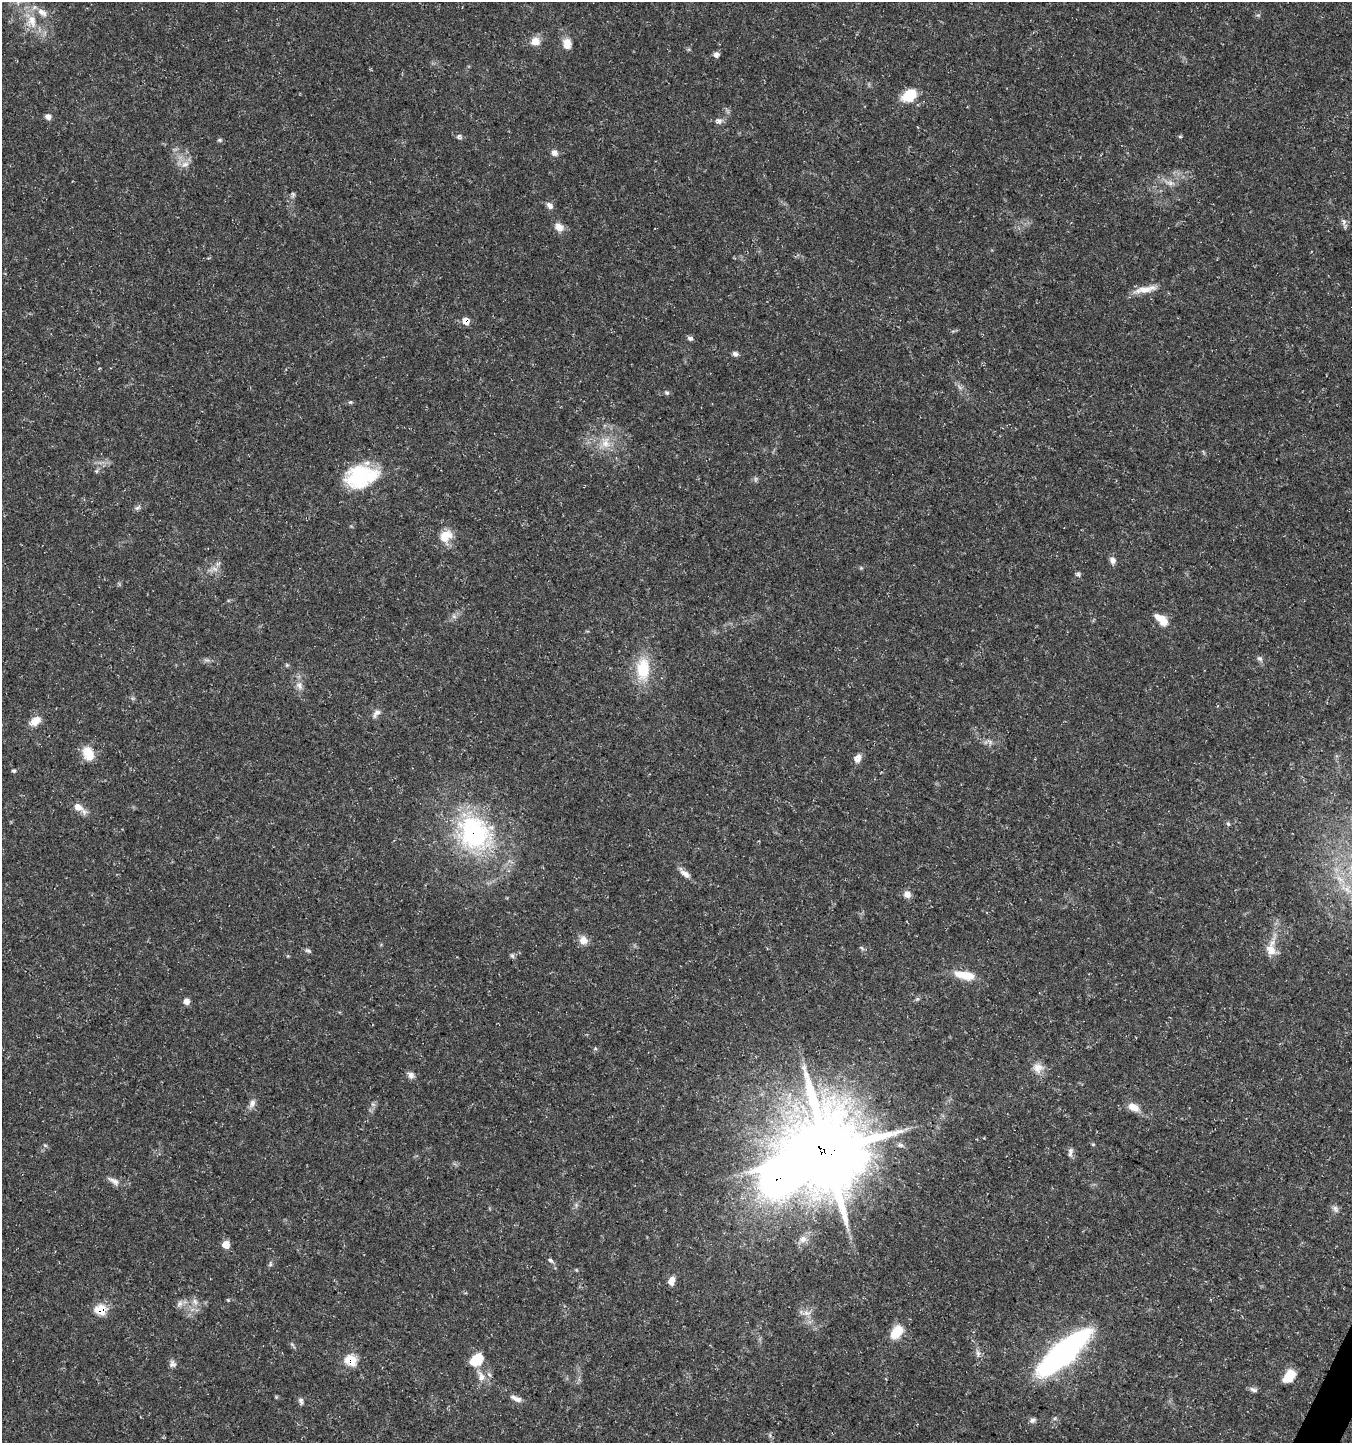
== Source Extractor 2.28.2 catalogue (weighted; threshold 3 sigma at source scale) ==
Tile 6 of 4 x 4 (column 2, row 2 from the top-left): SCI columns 1616-2965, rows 2882-4322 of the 5865 x 5771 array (HDU 1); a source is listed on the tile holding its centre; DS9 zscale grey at full resolution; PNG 1354 x 1445 px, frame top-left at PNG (2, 2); no overlay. Shown black and unused: <1% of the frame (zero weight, under 3 of 5 exposures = <1% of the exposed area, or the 3 px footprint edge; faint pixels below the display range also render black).
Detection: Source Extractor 2.28.2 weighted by HDU 2 'WHT'; one run over the whole footprint, this tile lists its part. Background 0.0388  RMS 0.0025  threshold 0.0112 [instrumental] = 3 sigma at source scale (4.5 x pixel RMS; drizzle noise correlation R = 1.50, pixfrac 1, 0.0396/0.0396 arcsec/px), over >= 5 px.
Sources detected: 93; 1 too faint to see at this stretch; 4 inside a brighter object's white glare — not listed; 1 inside a brighter listed object's ellipse — not listed separately; the other 87 listed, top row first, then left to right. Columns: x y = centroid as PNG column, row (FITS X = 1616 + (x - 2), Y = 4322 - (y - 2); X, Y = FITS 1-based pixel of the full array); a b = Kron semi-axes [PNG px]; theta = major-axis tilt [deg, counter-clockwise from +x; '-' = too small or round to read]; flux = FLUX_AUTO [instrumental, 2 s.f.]
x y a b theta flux
32 21 20 14 -84 5.4
535 41 11 10 - 2.5
567 44 11 9 -84 2.9
716 55 7 6 - 0.98
909 95 20 14 35 5.8
48 117 7 6 - 1.2
719 121 10 8 -8 1.1
458 136 8 6 87 0.59
219 140 7 4 -26 0.44
554 153 8 8 - 1.2
185 164 13 8 21 1.6
1171 183 10 6 -10 1.2
293 195 9 5 81 0.54
550 206 9 7 -46 1.1
1344 222 10 6 86 0.86
559 227 12 9 -43 2
1145 289 33 8 11 3.3
466 321 8 7 - 2.1
690 338 8 6 -10 0.62
735 354 7 6 - 0.78
667 393 7 5 -43 0.48
350 402 6 5 - 0.38
605 443 17 13 -83 4
361 477 39 31 -43 12
137 508 9 6 31 0.66
446 536 18 14 59 4.3
1112 560 9 7 -64 1.2
215 569 10 6 -19 1.2
1078 574 6 5 - 0.55
454 617 7 4 -20 0.53
1161 619 17 8 -40 3.8
1260 659 8 7 - 0.71
287 665 5 5 - 0.33
643 669 29 16 88 9.8
299 685 13 8 -70 1.6
376 713 14 7 54 1.3
35 721 14 9 41 2.9
989 742 8 5 -45 0.7
88 754 18 12 -68 4.4
858 758 10 8 54 1.8
14 771 5 5 - 0.39
78 807 16 9 -29 2.3
1228 824 6 3 -20 0.34
473 833 42 34 -59 38
685 874 15 7 -35 1.6
907 894 9 8 - 1.6
583 940 12 11 - 2
308 950 9 6 -29 0.54
1271 950 15 11 -65 3.2
512 955 7 5 -73 0.54
966 975 19 11 -14 4.4
917 999 5 5 - 0.37
186 1001 7 6 - 1.6
595 1048 6 4 -72 0.32
1038 1068 14 14 - 2.5
411 1075 9 7 -50 1.2
252 1103 13 7 66 1.3
373 1104 7 4 -1 0.52
1133 1107 14 9 -24 2.6
1093 1144 5 3 - 0.24
827 1151 28 24 -73 1700
1071 1152 14 5 82 0.91
114 1181 18 7 -31 1.6
1335 1209 11 6 -51 0.96
803 1239 11 8 -10 1.4
226 1244 7 7 - 2.7
550 1260 7 5 -39 0.59
270 1264 8 5 83 0.51
671 1281 10 7 68 1.7
228 1300 4 4 - 0.26
195 1301 10 6 -51 1.1
180 1304 11 7 59 1.1
101 1310 8 7 - 8.5
806 1313 14 6 3 1.4
896 1332 15 10 50 5.8
978 1353 10 5 -77 0.91
1063 1353 59 18 41 61
351 1360 7 7 - 9.5
477 1360 18 13 40 5.4
172 1364 9 9 - 0.94
1289 1376 15 9 52 5.1
481 1377 15 9 -72 2.3
1253 1390 10 6 -17 0.82
276 1397 5 5 - 0.27
516 1398 16 6 -23 1.5
301 1401 10 6 -72 0.78
1032 1420 9 6 28 0.74
Overlapping masked pixels (flux is a lower limit): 5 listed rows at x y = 466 321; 473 833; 827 1151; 101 1310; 351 1360